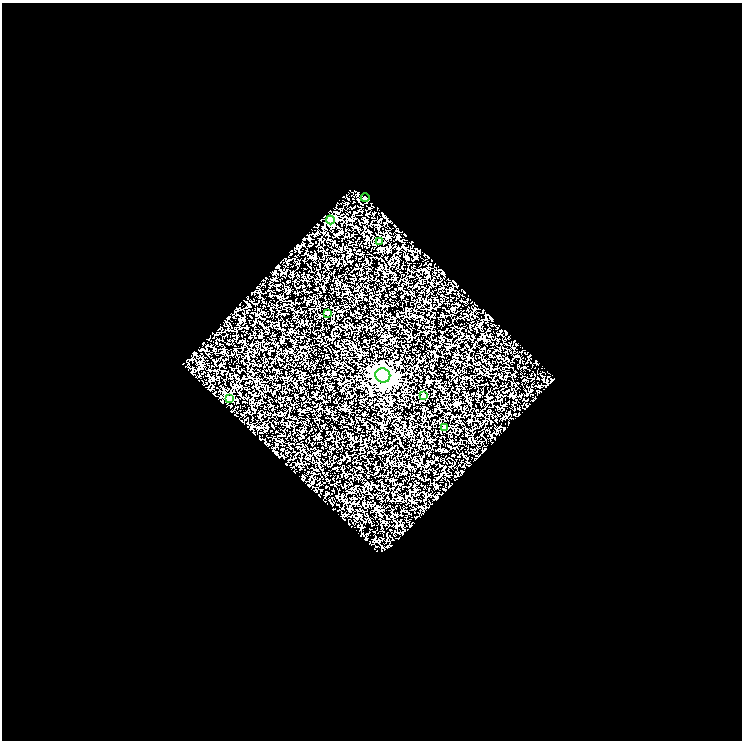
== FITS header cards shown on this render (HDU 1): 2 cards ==
NAXIS1  =                  740
NAXIS2  =                  738

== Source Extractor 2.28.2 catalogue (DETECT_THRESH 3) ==
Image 740 x 738 px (HDU 1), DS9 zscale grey, 1 PNG px = 1 image px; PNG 744 x 742 px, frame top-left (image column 1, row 738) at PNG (2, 3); each listed source drawn as its Kron ellipse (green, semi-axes under 4 px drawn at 4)
Background 1.45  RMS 1.1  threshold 3.31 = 3 sigma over >= 5 px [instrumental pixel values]
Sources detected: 8; all 8 listed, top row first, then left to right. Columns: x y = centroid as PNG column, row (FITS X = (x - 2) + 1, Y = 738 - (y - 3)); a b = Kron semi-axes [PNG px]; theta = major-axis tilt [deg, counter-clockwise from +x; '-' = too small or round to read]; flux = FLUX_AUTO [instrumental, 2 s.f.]
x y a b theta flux
365 198 4 2 - 38
330 220 4 4 - 1200
380 241 4 3 - 340
328 313 3 3 - 160
383 375 7 7 - 40000
423 396 4 4 - 190
229 398 4 4 - 900
444 428 4 4 - 420